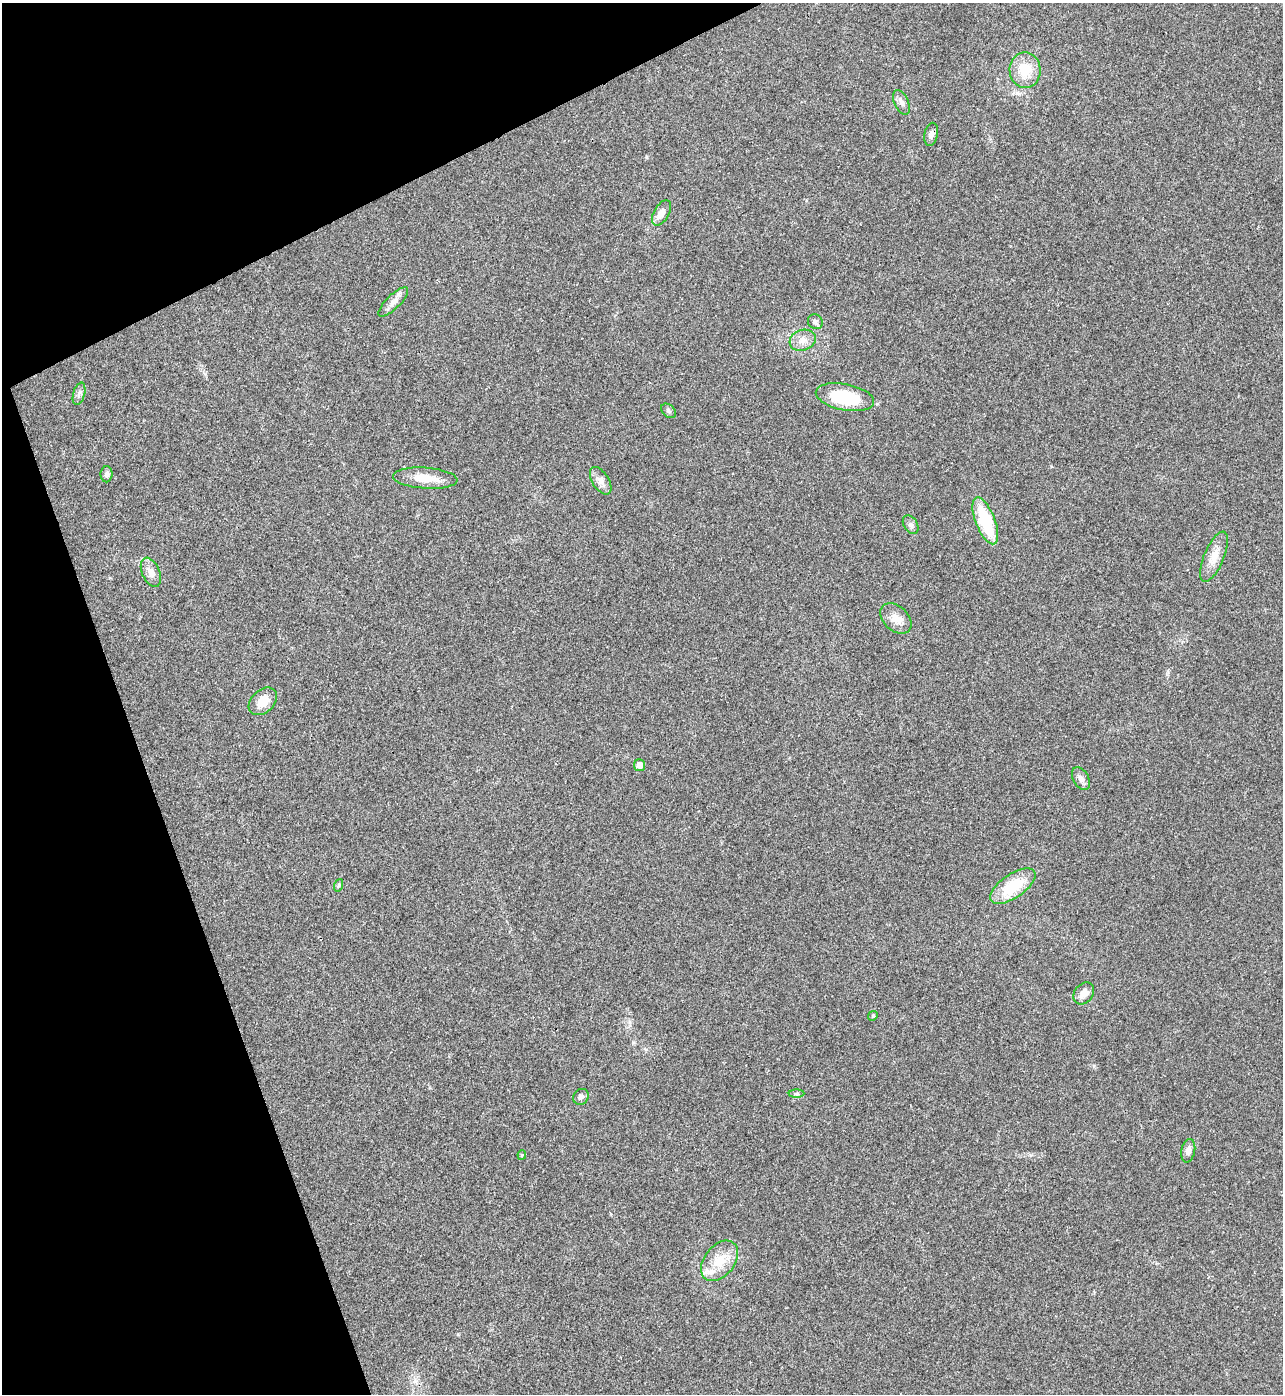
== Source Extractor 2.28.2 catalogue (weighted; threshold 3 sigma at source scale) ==
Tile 5 of 4 x 4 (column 1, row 2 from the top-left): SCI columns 285-1565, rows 2786-4177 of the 5563 x 5574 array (HDU 1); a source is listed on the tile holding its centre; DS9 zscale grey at full resolution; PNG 1285 x 1396 px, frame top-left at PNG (2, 3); each listed source drawn as its Kron ellipse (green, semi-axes under 4 px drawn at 4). Shown black and unused: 19% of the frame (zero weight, under 3 of 4 exposures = <1% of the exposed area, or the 3 px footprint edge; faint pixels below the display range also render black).
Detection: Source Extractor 2.28.2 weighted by HDU 2 'WHT'; one run over the whole footprint, this tile lists its part. Background 0.0211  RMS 0.0042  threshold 0.0189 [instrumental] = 3 sigma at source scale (4.5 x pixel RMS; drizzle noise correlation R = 1.50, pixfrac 1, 0.05/0.05 arcsec/px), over >= 5 px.
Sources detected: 32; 2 inside a brighter listed object's ellipse — not listed separately; the other 30 listed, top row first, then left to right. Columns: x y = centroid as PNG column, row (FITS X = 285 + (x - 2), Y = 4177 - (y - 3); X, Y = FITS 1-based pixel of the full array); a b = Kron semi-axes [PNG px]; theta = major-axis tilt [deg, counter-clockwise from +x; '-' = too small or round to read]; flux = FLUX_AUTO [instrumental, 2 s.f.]
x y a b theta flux
1025 70 18 15 -89 10
901 102 13 7 -65 2
931 134 12 6 79 1.9
661 213 14 7 60 3.1
393 302 19 7 45 2.9
815 322 8 7 - 1.1
803 340 13 10 18 3.5
79 394 11 6 75 1.4
845 397 29 13 -11 21
668 411 8 6 -43 0.92
106 474 8 6 89 1.4
425 478 32 10 -4 8.1
601 481 15 8 -58 2.7
985 521 25 9 -68 24
911 525 10 6 -57 1.4
1214 557 27 10 67 5.7
151 572 15 8 -67 3.2
896 619 18 12 -43 4.4
263 701 16 11 43 6.3
640 765 6 5 - 2.8
1081 779 12 7 -60 2.1
339 885 6 4 71 0.57
1013 886 26 12 34 15
1084 993 12 9 50 3.6
873 1016 5 4 - 0.51
796 1094 8 4 1 0.8
581 1097 8 7 - 1.3
1188 1151 12 7 79 2.2
522 1155 4 4 - 0.46
720 1261 23 15 51 9.7
Unlisted compact peaks at least as high as the median listed source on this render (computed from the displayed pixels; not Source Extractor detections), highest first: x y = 1094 1066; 646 157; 877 404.